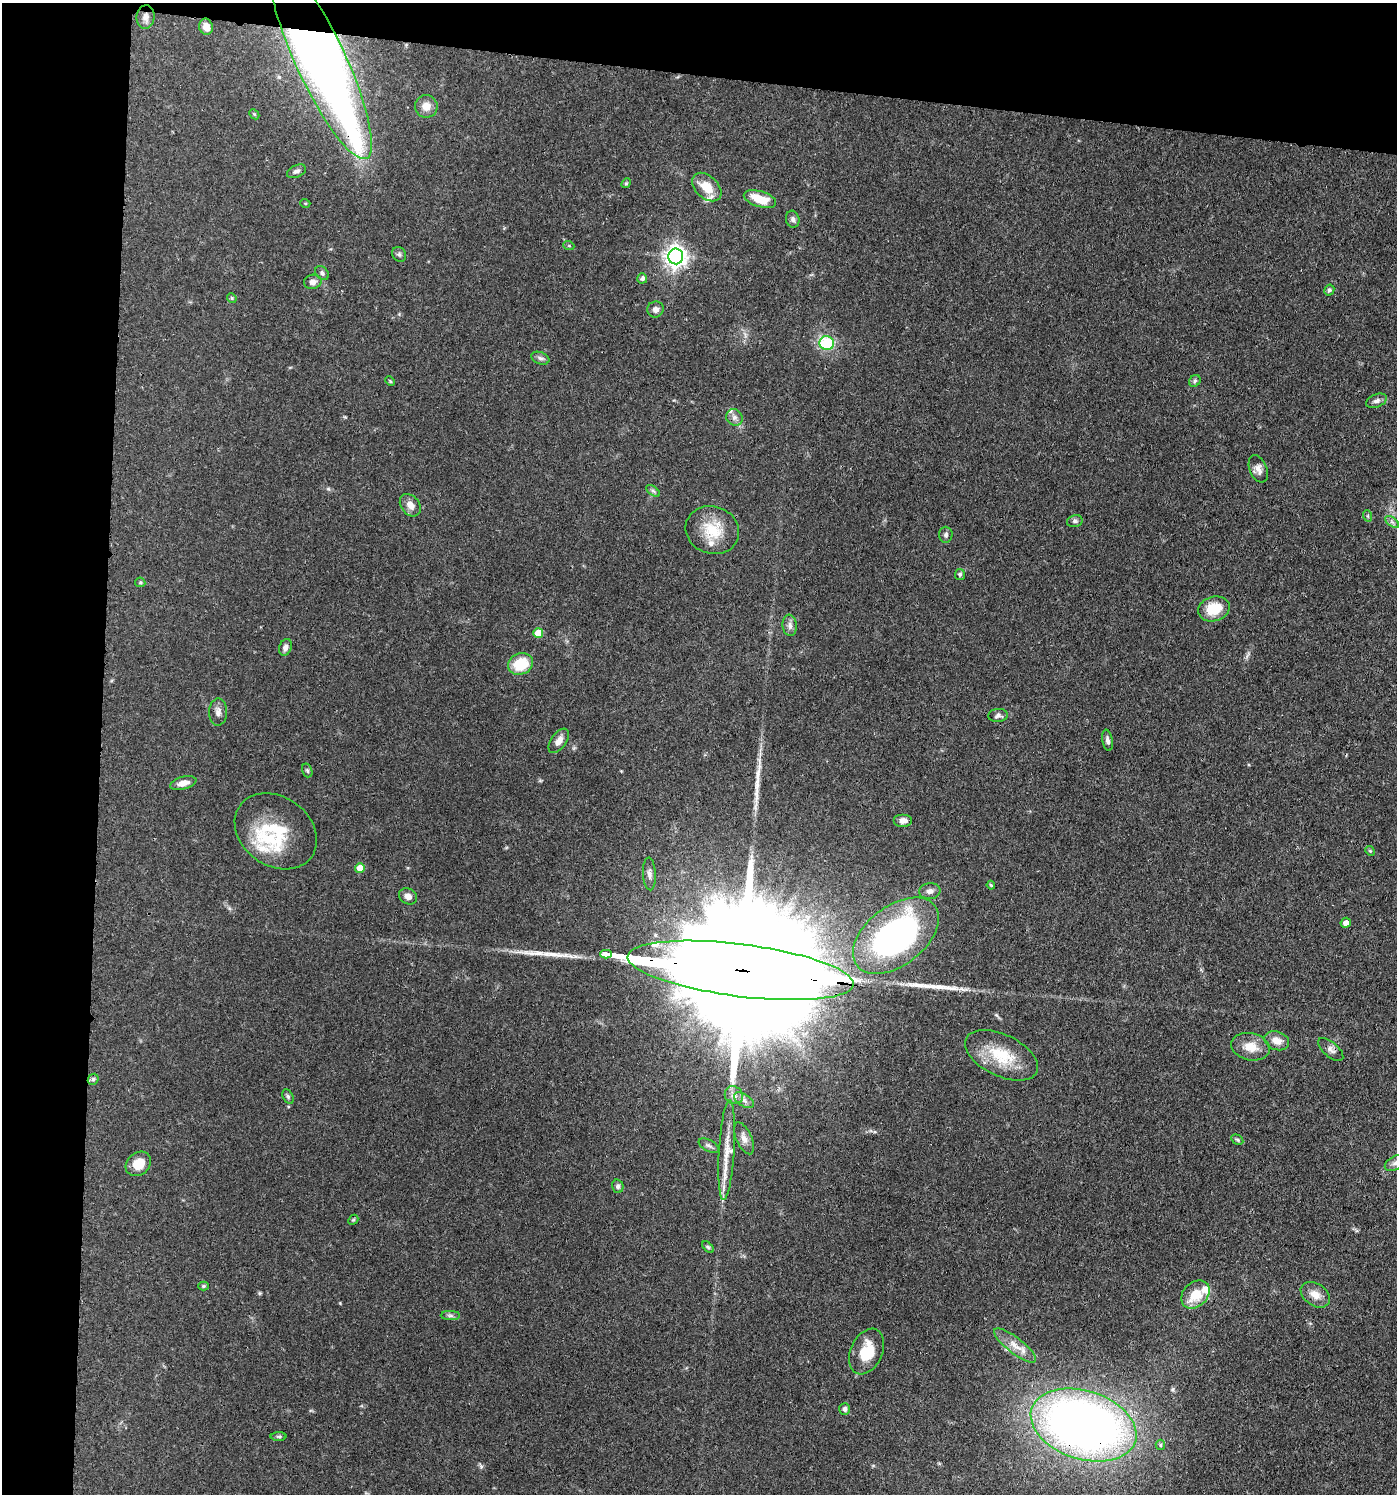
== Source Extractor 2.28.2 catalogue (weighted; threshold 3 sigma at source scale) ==
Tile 1 of 3 x 3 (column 1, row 1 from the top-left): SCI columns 284-1678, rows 3060-4551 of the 4642 x 4621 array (HDU 1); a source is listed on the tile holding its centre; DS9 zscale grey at full resolution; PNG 1399 x 1496 px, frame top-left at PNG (2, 3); each listed source drawn as its Kron ellipse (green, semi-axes under 4 px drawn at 4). Shown black and unused: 12% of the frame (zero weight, under 3 of 4 exposures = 9% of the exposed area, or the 3 px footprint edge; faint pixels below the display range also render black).
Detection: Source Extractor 2.28.2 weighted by HDU 2 'WHT'; one run over the whole footprint, this tile lists its part. Background 0.126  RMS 0.0054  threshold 0.0244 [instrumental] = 3 sigma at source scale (4.5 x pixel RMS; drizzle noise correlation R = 1.50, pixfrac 1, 0.05/0.05 arcsec/px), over >= 5 px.
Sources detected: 98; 1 inside a brighter object's white glare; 3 long thin detections or spike segments (spike, bleed or trail) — neither listed nor drawn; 8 inside a brighter listed object's ellipse — not listed separately; the other 86 listed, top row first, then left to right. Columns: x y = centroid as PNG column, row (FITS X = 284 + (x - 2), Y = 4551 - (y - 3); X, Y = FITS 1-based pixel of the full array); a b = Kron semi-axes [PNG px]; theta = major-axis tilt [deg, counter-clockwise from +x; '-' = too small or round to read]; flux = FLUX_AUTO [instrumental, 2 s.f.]
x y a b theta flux
146 17 12 9 83 3.2
206 27 8 7 - 4.7
321 61 108 25 -65 510
426 106 11 11 - 4.7
254 114 6 4 -44 0.69
296 171 10 6 24 1.7
626 183 5 4 - 0.67
707 187 17 11 -42 10
760 199 17 7 -17 12
305 203 5 3 - 0.49
793 219 8 6 -76 1.7
569 246 5 3 - 0.56
399 254 8 6 -54 1.2
676 256 8 7 - 360
322 273 8 6 -47 1.4
642 278 5 5 - 1.7
313 282 9 7 13 2.5
1329 290 6 5 - 1.2
232 298 5 4 - 0.74
655 309 8 8 - 2.6
827 343 7 7 - 26
540 358 9 6 -20 1.7
390 381 5 3 - 0.6
1195 381 6 5 - 1
1376 401 11 6 22 2
734 417 9 7 -45 2.4
1258 469 14 8 -68 3.5
653 491 8 4 -37 1.1
410 505 12 9 -52 4.4
1368 516 6 3 -71 0.66
1075 521 8 6 13 1.4
1392 522 8 4 -36 1.3
712 530 27 23 -20 18
946 535 8 6 -86 1.4
960 574 5 5 - 1.1
140 582 5 5 - 0.76
1214 609 16 12 15 14
790 625 10 7 -84 2.4
538 633 5 5 - 9.5
285 647 9 6 71 2.4
521 664 13 10 23 18
218 712 13 9 89 3.1
998 715 10 6 5 1.8
1107 740 11 5 -80 1.8
559 741 14 7 55 4
307 770 7 5 -73 0.97
183 783 13 6 15 4
903 821 9 6 0 2.9
276 831 44 34 -36 33
1370 851 5 4 - 0.6
360 868 5 5 - 8.5
649 874 16 6 -87 2.5
991 885 4 4 - 0.81
930 891 10 8 6 2.4
408 896 9 7 -28 3.3
1346 923 5 5 - 3.1
896 936 49 29 38 150
606 954 6 3 -2 350
740 970 114 26 -7 51000
1277 1041 13 9 -20 5.4
1251 1047 19 13 -12 8.9
1331 1049 15 7 -40 2.7
1001 1055 39 20 -26 22
93 1079 6 5 - 0.98
734 1095 9 8 - 3.1
288 1096 7 5 -63 1
744 1100 11 6 -32 2.4
744 1138 17 8 -66 4
1237 1140 6 4 -31 0.84
709 1146 11 5 -29 1.8
727 1150 50 7 86 12
1395 1163 11 6 29 2.6
138 1164 14 11 40 9.2
618 1186 7 6 - 1.5
353 1220 6 4 43 0.69
708 1247 7 4 -45 0.89
203 1286 5 4 - 0.7
1195 1294 16 12 44 13
1315 1295 16 11 -34 5.4
450 1316 10 4 0 1.4
1015 1345 26 8 -38 6.5
867 1352 24 16 66 15
845 1409 6 5 - 1.7
1084 1425 54 34 -17 450
279 1436 8 4 0 0.84
1160 1445 5 4 - 0.76
Overlapping masked pixels (flux is a lower limit): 3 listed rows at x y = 321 61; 740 970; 1084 1425
Isophote crosses this tile's border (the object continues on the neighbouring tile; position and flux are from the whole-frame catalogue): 1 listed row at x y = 1395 1163